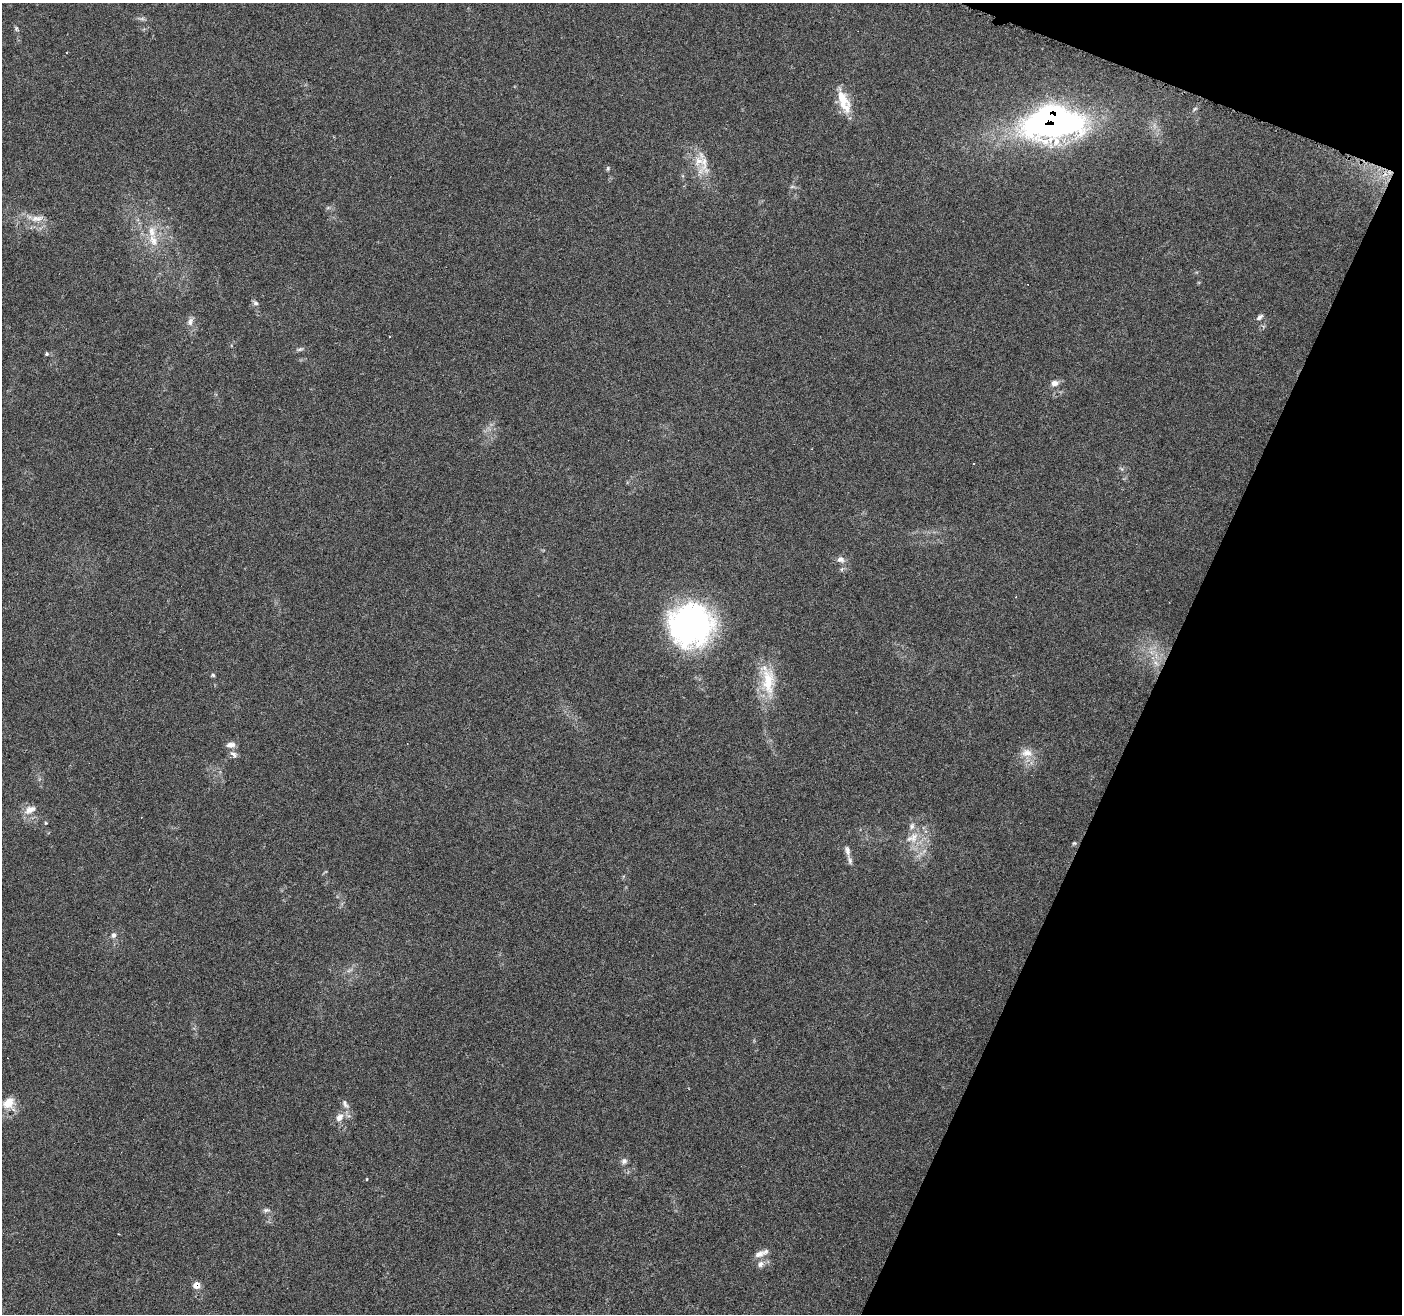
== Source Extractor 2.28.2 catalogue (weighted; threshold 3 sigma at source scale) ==
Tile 8 of 4 x 4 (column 4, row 2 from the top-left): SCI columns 4199-5598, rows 2840-4151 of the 5607 x 5733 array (HDU 1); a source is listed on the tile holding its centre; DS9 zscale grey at full resolution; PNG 1404 x 1316 px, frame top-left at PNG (2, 3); no overlay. Shown black and unused: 19% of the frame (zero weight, under 4 of 7 exposures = <1% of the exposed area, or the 3 px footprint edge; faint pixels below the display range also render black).
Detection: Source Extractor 2.28.2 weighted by HDU 2 'WHT'; one run over the whole footprint, this tile lists its part. Background 0.0591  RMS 0.0033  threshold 0.0133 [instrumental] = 3 sigma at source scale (4.09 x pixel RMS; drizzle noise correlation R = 1.36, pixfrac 0.8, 0.0396/0.0396 arcsec/px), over >= 5 px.
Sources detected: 48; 1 too faint to see at this stretch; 4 cosmic-ray / hot-pixel residue — not listed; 2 inside a brighter listed object's ellipse — not listed separately; the other 41 listed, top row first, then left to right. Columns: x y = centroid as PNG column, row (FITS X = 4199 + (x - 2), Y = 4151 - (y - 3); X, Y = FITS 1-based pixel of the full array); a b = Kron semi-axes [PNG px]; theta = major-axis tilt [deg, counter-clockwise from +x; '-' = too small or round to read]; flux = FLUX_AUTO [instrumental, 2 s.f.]
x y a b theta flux
16 29 7 5 -67 0.55
66 53 3 2 - 0.37
844 101 31 12 -68 7
1195 109 6 5 - 0.55
1053 123 51 30 5 130
704 162 44 15 81 6.7
608 168 7 5 89 0.5
792 187 7 4 19 0.49
328 208 7 4 1 0.54
37 218 19 8 7 2.9
153 240 21 12 -72 5.3
256 303 7 6 - 0.78
1259 317 9 6 43 0.91
190 322 11 7 67 1.5
300 349 10 5 18 0.69
47 354 6 5 - 0.42
1055 383 9 7 7 1.7
841 559 10 9 - 1.5
842 569 6 4 71 0.48
691 625 41 39 72 88
1156 663 8 4 -53 0.94
213 675 6 5 - 0.44
768 681 43 18 -88 12
230 745 11 7 7 1.7
1026 753 17 12 -2 3.5
233 754 12 6 -47 1.3
30 810 16 9 23 2.9
46 823 5 4 - 0.32
914 837 17 11 79 4.5
1074 843 6 4 31 0.41
847 851 19 7 -77 1.9
113 935 8 7 - 1
8 1103 15 14 - 5.2
345 1104 15 7 -61 1.5
339 1117 13 9 56 2.6
624 1161 8 8 - 1.1
367 1179 4 2 - 0.24
266 1210 10 5 1 0.81
759 1254 15 8 18 2.4
760 1264 9 7 66 1.4
196 1285 6 5 - 3.9
Overlapping masked pixels (flux is a lower limit): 2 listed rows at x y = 1053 123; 196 1285